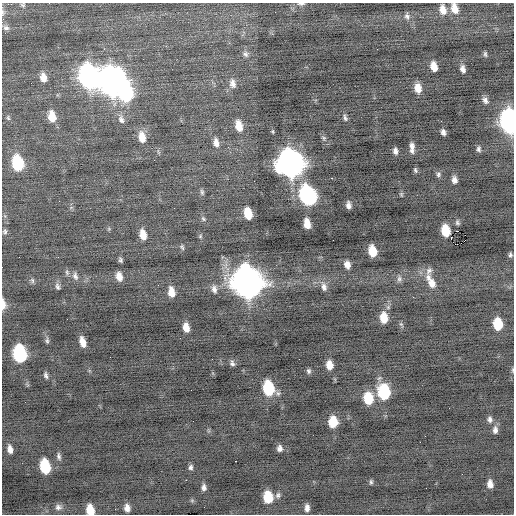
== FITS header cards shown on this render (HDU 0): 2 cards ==
NAXIS1  =                  512 / Axis length
NAXIS2  =                  512 / Axis length

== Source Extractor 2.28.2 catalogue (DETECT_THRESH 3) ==
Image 512 x 512 px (HDU 0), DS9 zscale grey, 1 PNG px = 1 image px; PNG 516 x 516 px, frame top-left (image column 1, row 512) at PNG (2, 3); no overlay
Background -0.205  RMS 0.81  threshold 2.42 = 3 sigma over >= 5 px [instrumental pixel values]
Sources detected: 113; all 113 listed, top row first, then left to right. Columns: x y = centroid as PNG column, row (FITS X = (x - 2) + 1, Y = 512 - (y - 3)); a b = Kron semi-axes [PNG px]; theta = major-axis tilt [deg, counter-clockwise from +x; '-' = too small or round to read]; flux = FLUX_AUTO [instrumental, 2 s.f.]
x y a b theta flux
301 4 9 4 3 130
23 5 7 6 - 120
454 8 12 8 -74 590
443 10 12 7 -76 520
3 13 11 6 78 180
407 16 9 7 -72 180
6 28 10 7 -19 220
245 54 9 7 -46 170
485 54 6 4 -89 91
434 67 8 6 -75 550
463 69 7 4 -75 240
89 77 14 10 -74 24000
43 78 10 7 -78 520
112 81 15 14 - 47000
232 83 13 8 -78 330
418 88 9 6 -80 590
126 93 12 8 90 6300
485 100 9 6 -54 210
52 116 12 8 -80 850
8 118 7 5 -69 100
345 118 8 4 -70 140
121 119 11 8 -74 280
441 121 2 2 - 76
510 122 13 8 -81 26000
239 126 12 7 -77 780
443 132 6 4 -71 190
142 137 12 7 -79 780
324 138 7 5 -60 120
216 143 11 7 -78 400
412 147 10 4 -87 300
478 149 7 5 88 140
395 151 6 4 -77 200
18 163 12 8 -78 3400
290 163 14 11 -73 52000
415 170 7 5 -70 97
438 174 6 6 - 110
332 178 3 2 - 350
454 180 7 5 -82 260
202 192 9 5 -82 120
401 194 6 4 84 66
308 196 13 10 -63 11000
348 205 7 4 -81 230
248 214 9 6 -75 1100
203 219 9 5 -46 120
457 223 7 5 -69 110
307 224 9 5 -79 650
5 231 7 6 - 120
445 231 9 6 -81 1600
458 231 2 2 - 2300
143 235 10 6 -78 650
465 235 2 2 - 98
200 236 5 4 - 73
451 238 3 2 - 740
464 241 2 2 - 25
182 247 7 5 -67 97
372 251 9 6 -79 1200
510 255 5 4 - 110
19 257 2 2 - 53
120 260 5 4 - 110
347 265 8 6 -72 400
429 271 14 8 78 250
67 272 8 5 -70 120
75 276 12 7 -78 210
119 276 9 6 -75 430
428 277 8 8 - 240
399 279 9 7 88 190
32 280 8 5 -75 120
248 283 15 12 -71 71000
432 283 14 9 -59 530
57 286 9 6 -77 150
324 287 13 7 -75 310
214 289 10 7 -74 240
171 292 9 6 -79 570
413 297 3 2 - 59
3 304 11 5 -88 410
384 318 11 7 -88 940
498 324 9 7 -86 1800
186 328 8 6 -77 530
47 341 8 5 -89 110
83 342 9 5 -73 490
20 354 12 8 -80 7200
299 359 2 2 - 25
232 363 8 6 -73 150
329 365 7 6 - 600
513 370 6 4 89 68
309 371 6 5 - 120
46 375 7 4 -77 140
268 388 11 7 -80 3300
191 390 2 2 - 25
384 392 11 8 -83 4100
368 398 10 7 -87 1800
490 419 8 7 - 200
193 421 2 2 - 75
333 422 9 7 89 1400
495 430 10 7 87 230
420 442 2 2 - 31
279 448 7 6 - 240
10 449 10 6 -78 330
59 456 10 5 -82 160
235 461 3 2 - 420
45 467 11 7 -78 2700
191 467 7 5 79 150
186 480 2 2 - 130
371 482 6 4 -89 91
490 484 8 6 -87 380
204 487 7 5 -85 200
278 495 8 7 - 160
268 497 9 7 -88 1800
192 500 6 4 0 77
58 507 10 8 9 230
127 508 8 6 -85 340
307 508 7 5 88 270
90 510 9 6 -79 990
At the frame edge (FLAGS 8, measured only in part): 8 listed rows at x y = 301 4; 23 5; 454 8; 3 13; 510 122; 3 304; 513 370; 90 510